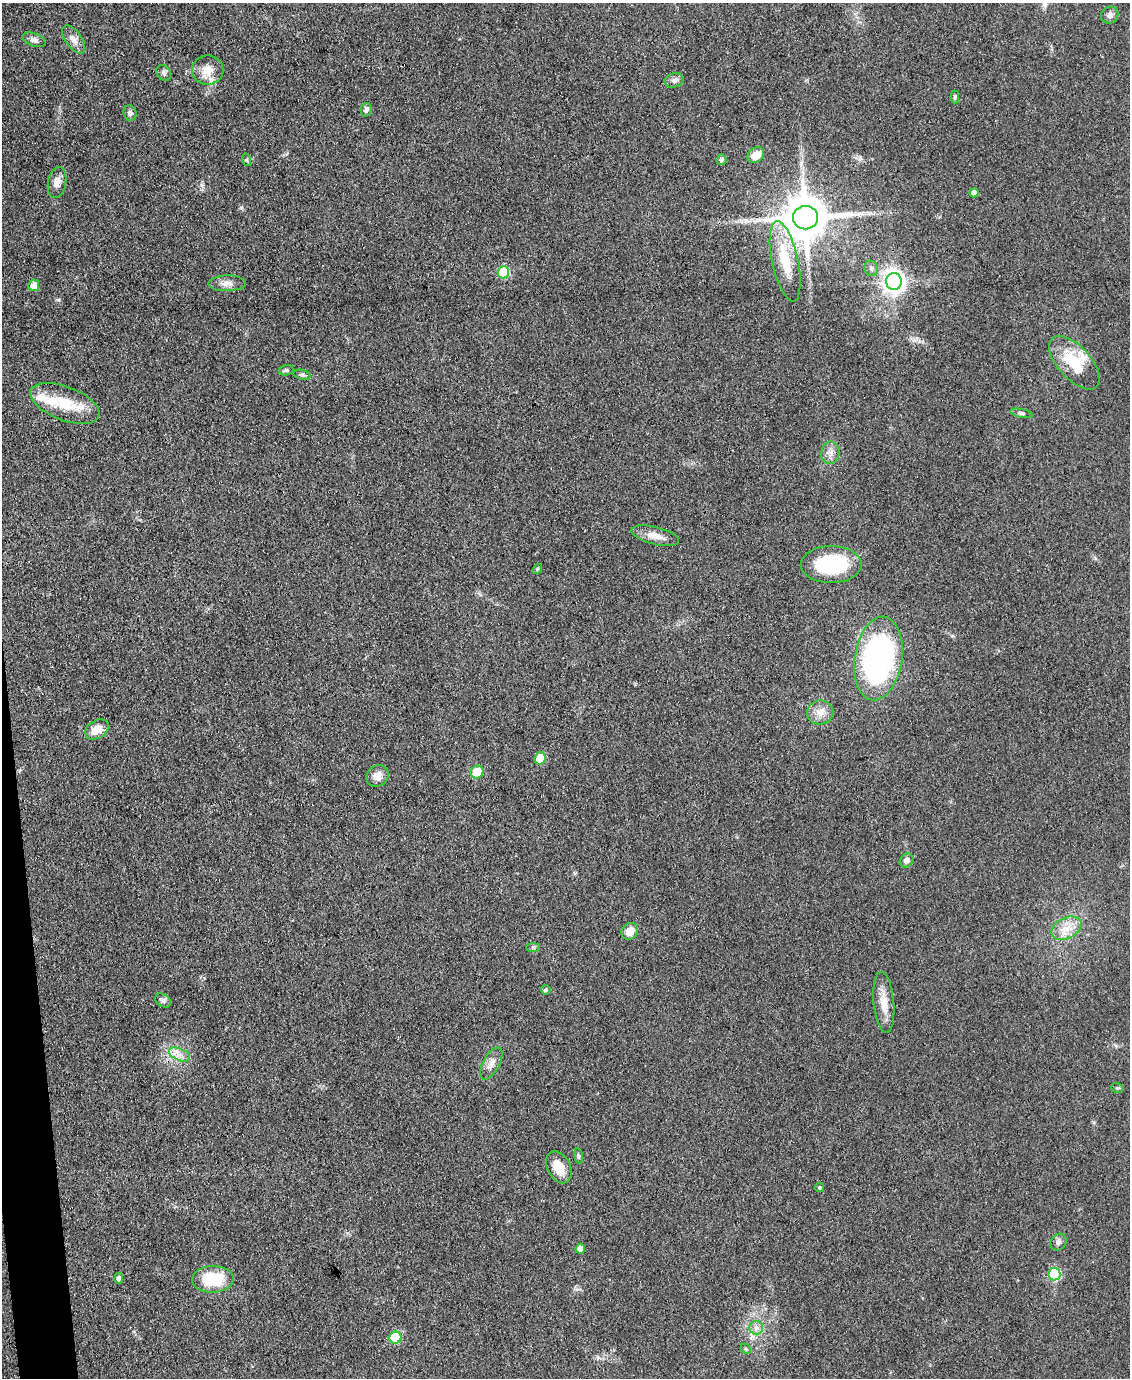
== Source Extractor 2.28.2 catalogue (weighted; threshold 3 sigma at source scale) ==
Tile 7 of 4 x 3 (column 3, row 2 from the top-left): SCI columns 2255-3382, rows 1608-2983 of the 4509 x 4485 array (HDU 1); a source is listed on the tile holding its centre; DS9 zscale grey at full resolution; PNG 1132 x 1380 px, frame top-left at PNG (2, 3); each listed source drawn as its Kron ellipse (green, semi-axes under 4 px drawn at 4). Shown black and unused: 2% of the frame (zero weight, under 3 of 4 exposures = <1% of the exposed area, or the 3 px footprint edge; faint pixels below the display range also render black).
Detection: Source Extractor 2.28.2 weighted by HDU 2 'WHT'; one run over the whole footprint, this tile lists its part. Background 0.0813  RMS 0.0064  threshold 0.0286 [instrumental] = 3 sigma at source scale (4.5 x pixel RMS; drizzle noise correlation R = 1.50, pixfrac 1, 0.05/0.05 arcsec/px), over >= 5 px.
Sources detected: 60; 3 inside a brighter listed object's ellipse — not listed separately; the other 57 listed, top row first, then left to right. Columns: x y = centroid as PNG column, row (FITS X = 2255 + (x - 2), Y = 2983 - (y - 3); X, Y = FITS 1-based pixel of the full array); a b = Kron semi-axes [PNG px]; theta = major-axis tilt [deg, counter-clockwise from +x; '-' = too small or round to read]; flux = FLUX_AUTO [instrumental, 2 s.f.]
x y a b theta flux
1110 15 9 8 - 2.9
74 39 16 8 -55 4.6
34 40 12 6 -22 2.6
208 70 15 14 - 8.7
164 73 8 6 -55 1.9
674 80 9 7 13 2.7
955 97 6 4 89 1.1
366 110 7 5 78 2.4
130 113 8 6 -77 2.1
756 155 9 7 38 8.2
247 160 6 4 -71 0.86
721 160 5 5 - 1.8
57 182 15 9 80 4.7
974 193 4 4 - 4.4
805 218 12 12 - 2900
785 261 41 13 -78 24
871 268 7 6 - 2
503 272 6 6 - 41
894 281 8 8 - 480
227 283 19 8 1 4.5
34 285 6 5 - 5.7
1074 363 33 16 -48 28
286 370 7 5 14 1.2
302 375 9 5 -12 1.4
65 403 37 16 -21 22
1021 413 11 4 -12 1.4
830 453 11 9 86 4
655 536 24 8 -14 7
831 565 30 18 0 52
537 569 5 4 - 0.8
878 658 42 23 81 160
820 712 13 12 - 5.8
97 729 13 9 32 7.9
540 758 6 5 - 18
477 772 7 6 - 15
377 776 11 10 - 5.3
907 860 7 6 - 2.8
1066 928 16 10 27 8.6
630 931 9 7 46 7.8
533 947 7 4 0 1.2
546 990 5 4 - 1.2
163 1000 9 6 -37 1.7
884 1003 31 10 -85 11
180 1054 11 6 -23 4
491 1063 17 8 61 4.8
1117 1088 6 4 -18 0.92
578 1156 7 4 -81 1
559 1167 17 11 -62 11
819 1188 4 4 - 1.1
1058 1242 9 7 46 2.4
580 1249 5 4 - 4.5
1054 1274 6 6 - 52
119 1278 5 4 - 1.9
213 1279 21 13 2 28
756 1328 7 6 - 2.4
395 1338 6 5 - 28
746 1349 6 4 -46 0.86